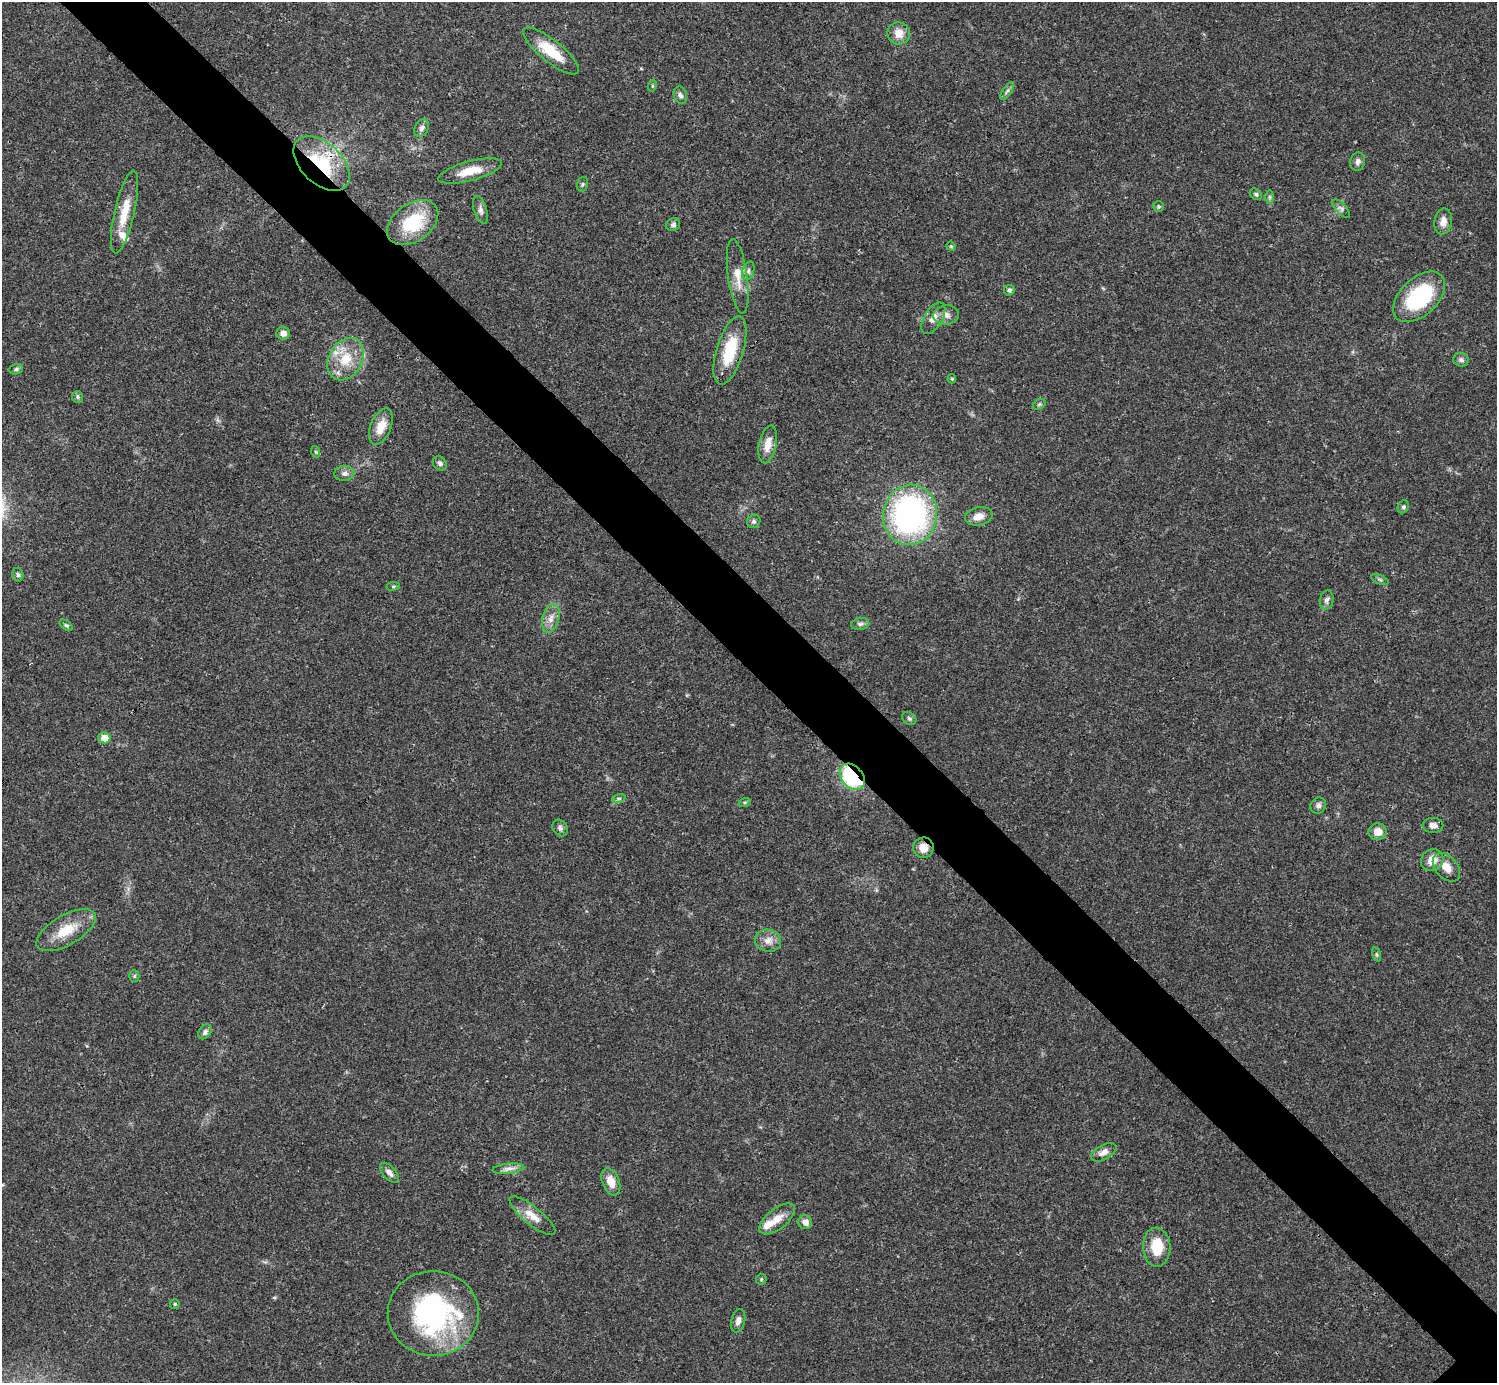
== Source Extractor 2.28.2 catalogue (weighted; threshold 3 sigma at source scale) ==
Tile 11 of 4 x 4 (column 3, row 3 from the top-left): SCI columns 2990-4484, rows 1539-2919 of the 5981 x 5981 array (HDU 1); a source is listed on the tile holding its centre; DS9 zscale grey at full resolution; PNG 1499 x 1385 px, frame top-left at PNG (2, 2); each listed source drawn as its Kron ellipse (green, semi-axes under 4 px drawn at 4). Shown black and unused: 6% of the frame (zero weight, under 3 of 4 exposures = <1% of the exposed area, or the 3 px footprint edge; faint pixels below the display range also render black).
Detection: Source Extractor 2.28.2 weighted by HDU 2 'WHT'; one run over the whole footprint, this tile lists its part. Background 0.0209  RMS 0.0022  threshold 0.00989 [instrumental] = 3 sigma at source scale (4.5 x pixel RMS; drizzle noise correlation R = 1.50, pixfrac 1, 0.05/0.05 arcsec/px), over >= 5 px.
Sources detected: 81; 2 inside a brighter listed object's ellipse — not listed separately; the other 79 listed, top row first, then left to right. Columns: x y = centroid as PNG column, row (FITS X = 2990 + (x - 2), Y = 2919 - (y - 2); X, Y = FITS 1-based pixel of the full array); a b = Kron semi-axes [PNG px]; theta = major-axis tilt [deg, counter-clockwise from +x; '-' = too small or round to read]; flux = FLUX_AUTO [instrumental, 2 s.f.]
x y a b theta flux
899 33 11 11 - 2.4
551 51 35 11 -39 7
652 86 6 3 71 0.24
1007 91 10 4 55 0.57
680 95 9 6 -70 0.88
421 128 9 7 65 0.88
1358 161 9 7 77 0.83
322 163 33 20 -43 16
470 171 33 9 15 4.8
583 184 7 5 73 0.39
1256 194 7 5 -38 0.47
1270 197 6 4 -89 0.37
1158 207 6 5 - 0.34
1341 208 11 5 -48 0.72
480 210 14 6 -74 0.93
125 212 42 10 77 5
1443 221 13 8 81 1.7
413 223 28 19 36 12
673 225 7 6 - 0.65
951 246 5 4 - 0.25
748 271 9 6 72 0.7
738 276 37 9 -82 3.7
1009 290 5 5 - 0.57
1419 297 31 18 44 18
946 315 12 10 6 1.5
933 318 17 9 59 1.8
283 333 7 6 - 1.2
730 351 35 13 73 9.5
346 359 22 16 61 6.3
1461 360 8 6 -13 0.68
16 369 7 5 20 0.48
952 379 5 4 - 0.29
78 397 6 5 - 0.43
1039 404 7 5 30 0.38
381 426 19 10 68 3.2
768 444 19 8 79 2.5
316 452 6 4 -71 0.28
440 463 8 6 -46 0.59
344 473 10 7 5 0.95
1403 507 6 5 - 0.38
910 515 30 27 81 58
979 516 14 9 12 2.1
754 521 7 6 - 0.52
18 575 7 5 -75 0.5
1380 579 9 3 -21 0.34
393 586 7 3 8 0.29
1327 600 9 6 79 0.77
551 618 14 8 76 1.8
860 624 9 6 10 0.65
66 625 7 4 -36 0.4
909 719 7 6 - 0.44
104 738 6 5 - 2.5
852 777 15 10 -49 19
619 798 7 4 18 0.42
745 802 6 4 18 0.26
1318 806 8 7 - 0.76
1433 825 10 7 0 1.3
560 828 9 7 -55 0.71
1378 832 9 8 - 2.2
924 848 10 10 - 2.4
1432 860 12 10 42 2.5
1446 867 16 11 -48 2.5
66 930 33 15 30 6.4
768 941 13 11 -11 1.9
1376 955 7 3 -71 0.32
134 976 5 5 - 0.34
205 1032 8 5 54 0.61
1104 1152 14 7 29 1.4
508 1169 16 5 6 1.1
389 1173 12 6 -47 1.1
611 1182 14 8 -67 2.9
532 1216 28 9 -39 2.9
777 1219 21 10 38 2.9
805 1222 7 6 - 1.3
1157 1247 19 13 -87 5.8
761 1279 6 5 - 0.31
175 1304 5 4 - 0.28
433 1313 46 42 0 39
738 1321 12 7 75 1.1
Overlapping masked pixels (flux is a lower limit): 3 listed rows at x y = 322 163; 852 777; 924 848